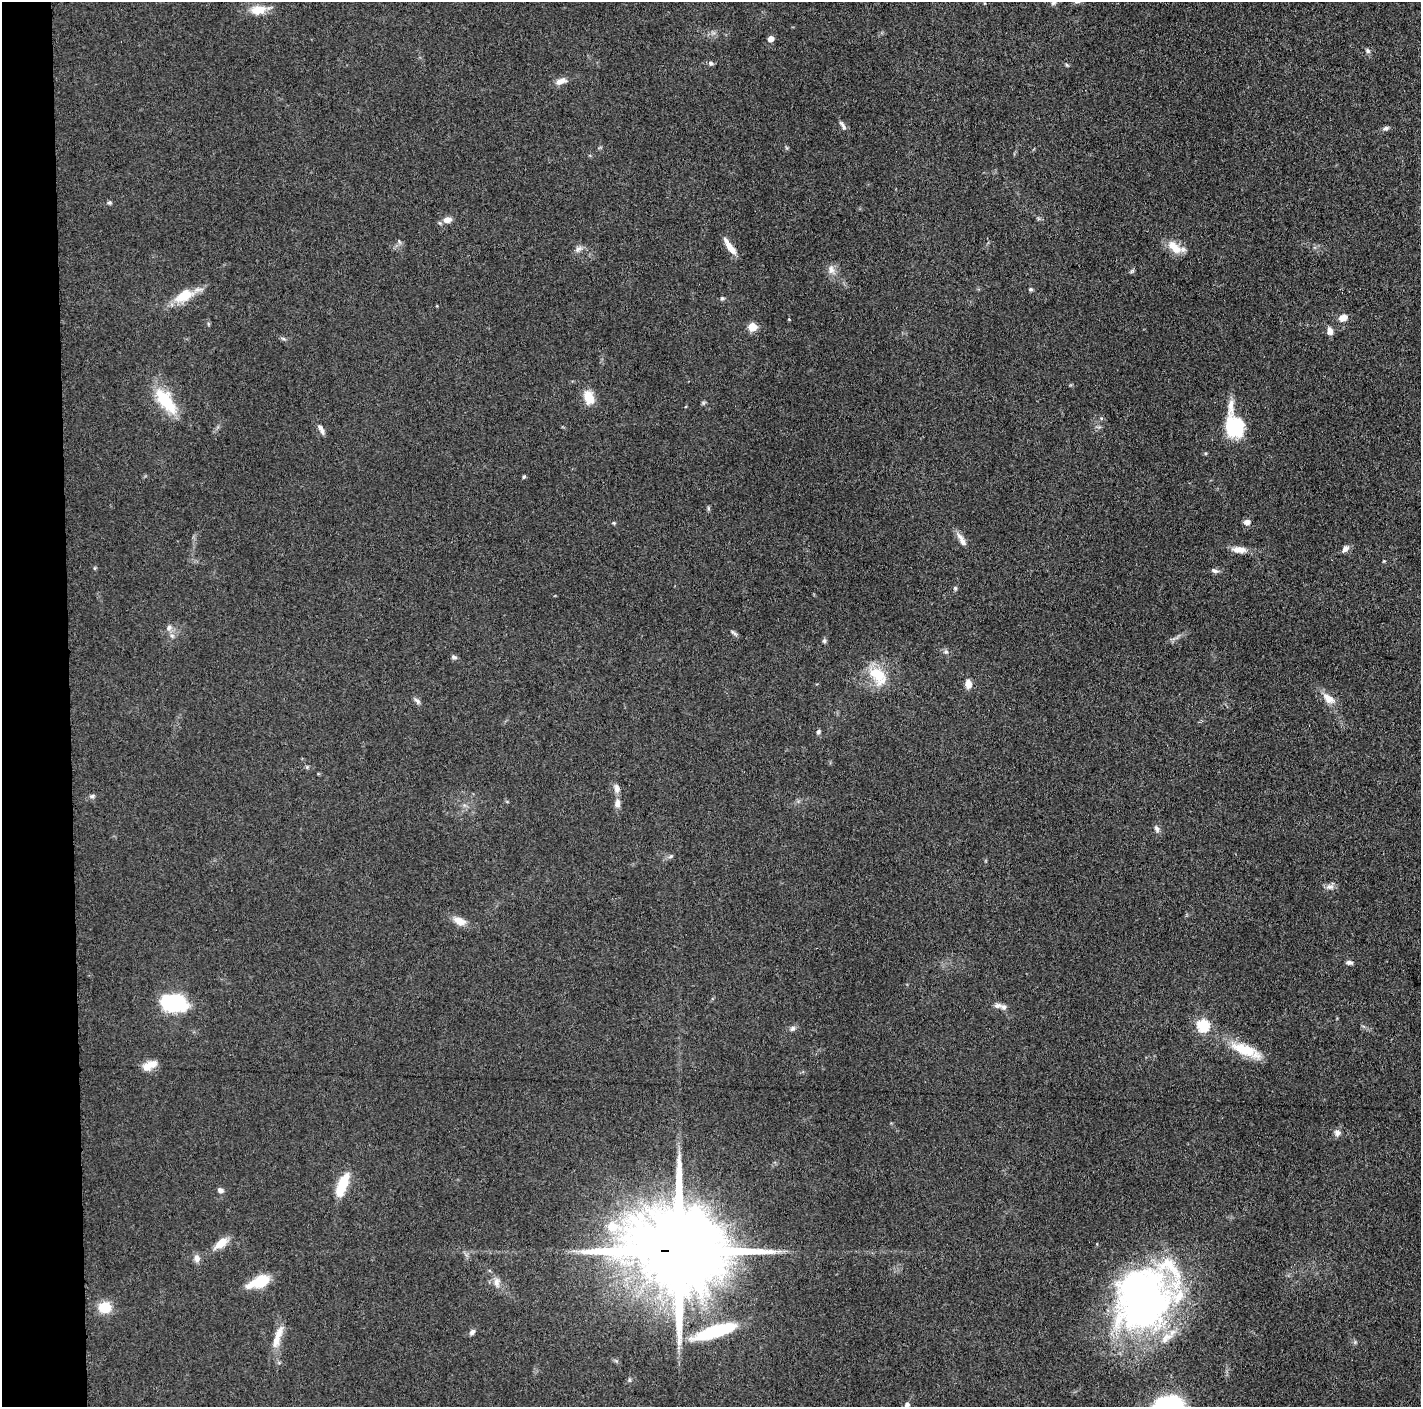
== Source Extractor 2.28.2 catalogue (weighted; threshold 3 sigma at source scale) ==
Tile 4 of 3 x 3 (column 1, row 2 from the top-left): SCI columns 7-1425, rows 1423-2827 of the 4265 x 4250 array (HDU 1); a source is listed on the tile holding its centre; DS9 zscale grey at full resolution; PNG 1423 x 1409 px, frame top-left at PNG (2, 2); no overlay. Shown black and unused: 5% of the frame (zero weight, under 3 of 5 exposures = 1% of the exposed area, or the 3 px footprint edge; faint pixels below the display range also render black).
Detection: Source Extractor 2.28.2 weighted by HDU 2 'WHT'; one run over the whole footprint, this tile lists its part. Background 0.0485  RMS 0.0053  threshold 0.0237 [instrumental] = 3 sigma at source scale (4.5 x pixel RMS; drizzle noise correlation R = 1.50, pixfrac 1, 0.05/0.05 arcsec/px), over >= 5 px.
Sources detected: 82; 2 inside a brighter listed object's ellipse — not listed separately; the other 80 listed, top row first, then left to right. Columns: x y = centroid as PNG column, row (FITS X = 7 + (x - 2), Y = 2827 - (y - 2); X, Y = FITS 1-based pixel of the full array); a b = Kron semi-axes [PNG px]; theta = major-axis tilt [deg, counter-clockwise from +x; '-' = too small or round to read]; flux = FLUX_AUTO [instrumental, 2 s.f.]
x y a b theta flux
1054 3 9 5 45 1.4
259 10 16 9 6 9.4
771 39 5 5 - 4.2
1367 51 7 5 -43 1.2
711 63 6 5 - 1.4
1067 65 5 4 - 0.61
561 81 13 7 24 3.9
843 126 14 5 -57 1.8
1386 128 9 5 13 1.4
109 202 6 5 - 0.87
447 220 10 7 8 3.4
730 247 22 6 -55 5.7
1175 247 24 10 -30 8.4
578 249 9 6 30 1.9
831 269 12 6 86 2.8
1031 289 6 4 -19 0.71
184 296 26 14 26 12
722 298 5 5 - 0.77
1343 318 9 7 21 4
752 327 5 5 - 18
1330 331 9 7 -75 2.9
283 338 7 4 -20 0.86
589 397 16 10 -71 9
165 401 37 15 -53 22
1231 406 24 7 88 5
1235 427 22 17 -70 30
321 429 13 5 -62 2.4
524 477 5 4 - 0.73
708 508 6 4 -72 0.72
1247 522 7 6 - 2.6
614 523 5 4 - 0.59
963 542 14 7 -54 3.2
1345 549 10 7 49 2.4
1239 550 18 8 -5 5.2
1215 571 10 5 -17 1.5
955 588 5 5 - 0.83
169 628 9 7 53 2.1
734 633 11 4 -36 1.1
172 636 7 4 -19 1
824 641 6 5 - 1
946 652 6 5 - 1
454 657 8 5 -16 1.1
877 674 22 15 -34 15
968 684 10 7 -84 4
1328 698 17 10 -42 6.1
417 701 11 5 -40 1.4
818 732 6 5 - 0.99
307 767 5 5 - 0.7
617 788 10 7 -72 2.7
92 796 7 5 2 1.1
617 803 13 8 88 2.8
1157 829 10 5 -61 1.6
671 856 7 4 31 0.97
1329 887 9 6 1 2.1
459 921 17 9 -21 5.3
1349 962 8 5 -11 1.6
173 1003 21 13 -6 51
1004 1007 9 7 -17 2.2
1203 1025 6 6 - 50
793 1028 8 6 39 1.5
1246 1050 42 13 -22 17
149 1065 19 9 26 6
1337 1133 8 8 - 2.2
342 1185 31 11 70 14
220 1190 6 5 - 2.2
612 1227 9 7 -6 13
221 1243 18 9 36 6.7
679 1251 26 21 -6 12000
779 1251 7 4 18 1.2
197 1258 11 8 -77 2.6
260 1282 21 9 22 20
496 1282 13 8 -87 3.2
1143 1300 66 58 66 230
105 1307 11 10 - 14
715 1331 47 12 18 36
472 1332 8 5 45 1.5
278 1334 29 8 71 7.8
1355 1342 5 5 - 0.77
629 1380 6 4 -89 0.76
907 1405 8 6 64 1.9
Overlapping masked pixels (flux is a lower limit): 1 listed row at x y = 679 1251
Isophote crosses this tile's border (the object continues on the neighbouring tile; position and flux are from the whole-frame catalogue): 2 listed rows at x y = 1054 3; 907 1405